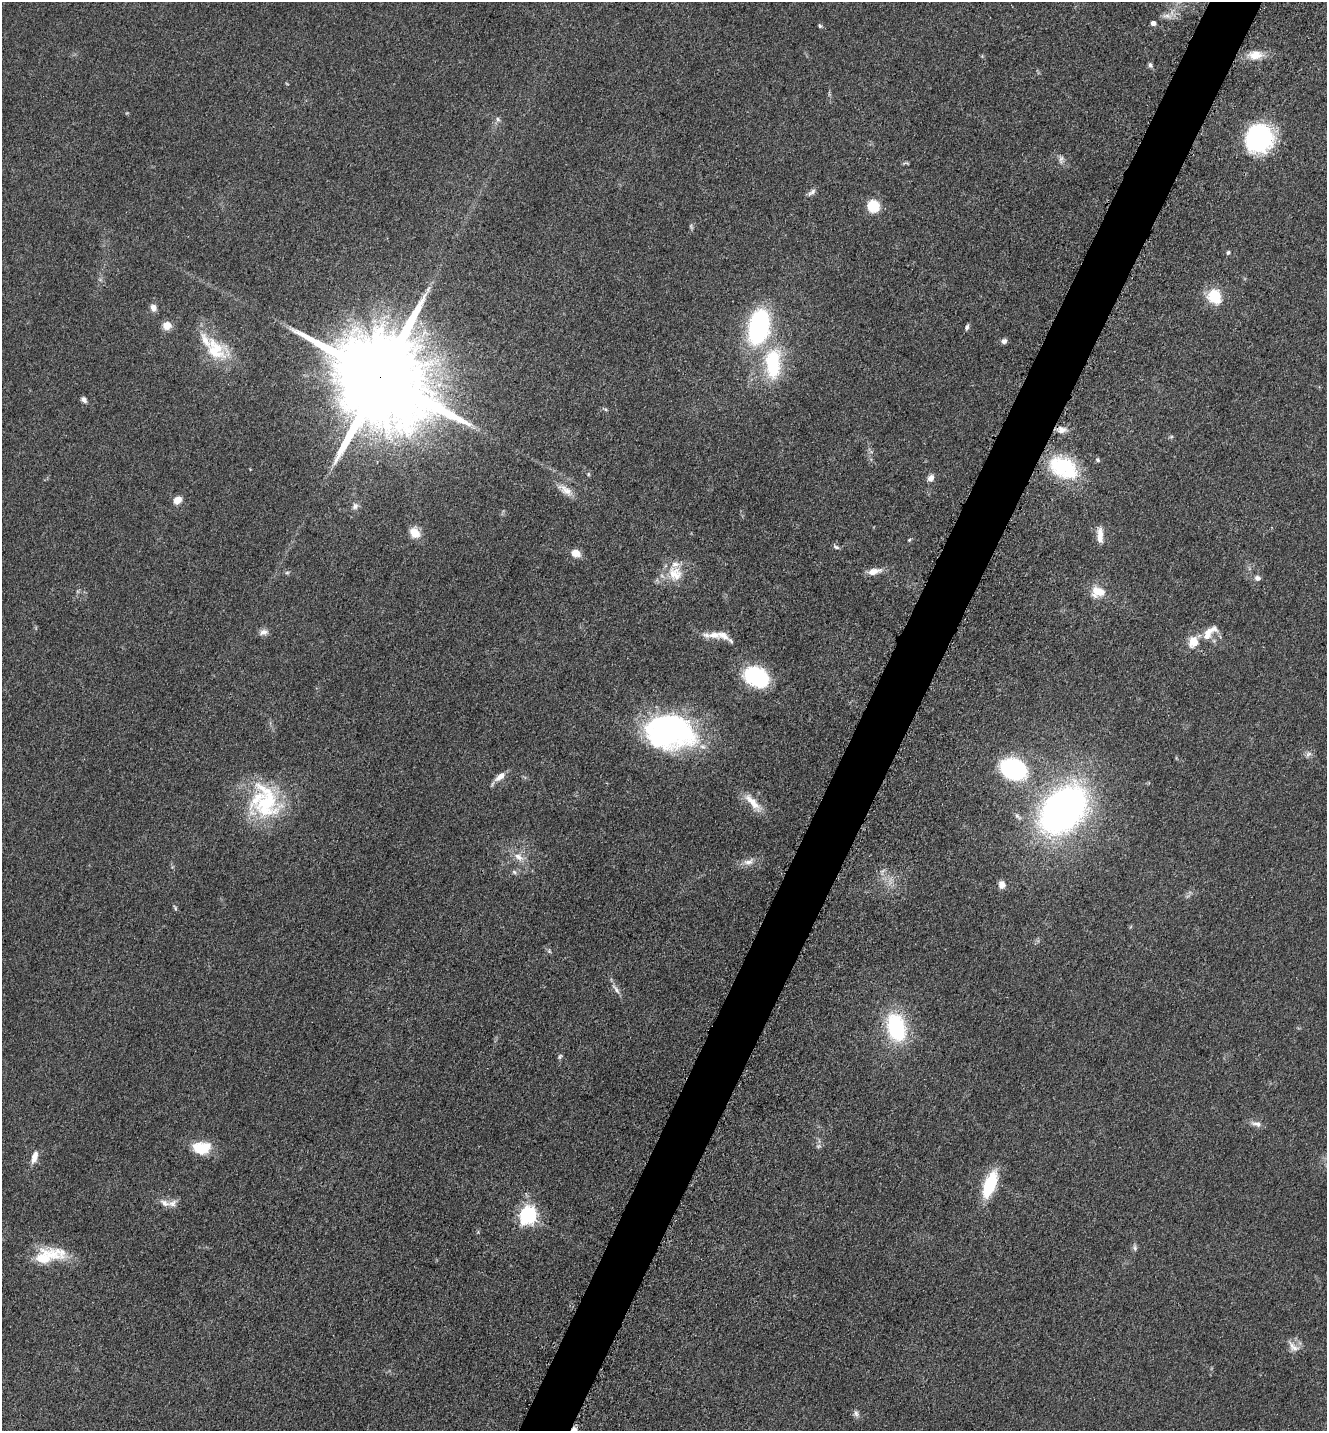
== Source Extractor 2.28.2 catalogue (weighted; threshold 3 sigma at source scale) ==
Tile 10 of 4 x 4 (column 2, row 3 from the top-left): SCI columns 1623-2947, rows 1471-2899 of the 5806 x 5775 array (HDU 1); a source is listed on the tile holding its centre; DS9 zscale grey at full resolution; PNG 1329 x 1433 px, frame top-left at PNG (2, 2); no overlay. Shown black and unused: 4% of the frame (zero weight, under 3 of 5 exposures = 4% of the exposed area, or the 3 px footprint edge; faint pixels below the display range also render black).
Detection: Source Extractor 2.28.2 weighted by HDU 2 'WHT'; one run over the whole footprint, this tile lists its part. Background 0.0636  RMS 0.006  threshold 0.0271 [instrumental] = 3 sigma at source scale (4.5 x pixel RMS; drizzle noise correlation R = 1.50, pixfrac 1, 0.05/0.05 arcsec/px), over >= 5 px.
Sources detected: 80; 6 inside a brighter listed object's ellipse — not listed separately; the other 74 listed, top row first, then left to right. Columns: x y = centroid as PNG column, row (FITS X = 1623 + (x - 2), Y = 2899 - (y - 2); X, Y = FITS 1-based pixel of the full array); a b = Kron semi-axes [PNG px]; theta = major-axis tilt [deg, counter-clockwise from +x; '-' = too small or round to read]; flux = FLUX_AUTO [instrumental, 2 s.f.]
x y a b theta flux
1167 16 17 6 -7 3.7
1153 23 4 4 - 2.9
820 26 6 4 -61 0.97
1255 55 21 12 3 9.2
1150 65 8 5 -79 1.4
498 119 7 5 -25 1.5
1259 138 28 26 45 73
1061 159 12 6 85 2.2
812 192 14 6 39 2.2
873 206 8 8 - 25
691 227 8 4 -67 1
1228 252 6 4 71 0.94
1215 296 17 14 -60 18
153 308 8 7 - 3.4
167 326 9 8 - 6.2
758 327 27 15 78 110
967 327 8 4 68 1.5
1004 341 6 6 - 2.3
215 350 35 25 -36 26
773 364 38 18 89 44
380 377 29 22 -35 17000
84 400 8 6 -44 2.1
605 409 6 4 -18 0.86
1062 430 14 9 12 4.4
1171 437 6 4 19 0.8
1098 460 6 5 - 1.1
1063 467 35 22 -28 44
588 474 5 5 - 0.84
931 478 9 7 53 3.2
566 490 23 10 -37 6.8
178 500 10 7 47 5.5
355 506 9 8 - 2.3
415 533 14 11 -50 7.4
1100 535 21 7 -87 5.8
909 540 5 4 - 0.71
836 547 9 5 -28 1.3
576 553 9 7 -22 6.9
874 571 17 7 13 5.6
287 573 6 4 2 0.97
675 573 23 19 -54 14
1257 578 8 7 - 2.2
1098 592 18 14 -1 11
263 632 12 7 18 3.1
1209 632 26 11 44 9.6
714 635 31 8 1 7.6
756 677 24 17 -25 53
670 731 47 33 -6 160
1308 754 10 6 44 2
1013 769 22 16 -26 78
500 777 17 8 37 4.9
266 802 51 34 -73 56
753 803 32 9 -48 9.4
1064 810 38 25 45 350
1018 816 13 6 -47 2.3
519 857 16 10 -39 6.3
748 862 14 9 14 4.6
514 872 7 5 -46 1.3
1002 884 10 8 -76 3.7
175 908 8 4 -59 0.95
549 951 6 4 -46 0.96
616 989 18 5 -53 2.9
896 1027 28 18 -74 55
560 1056 8 4 53 1
1257 1124 15 7 -13 3.3
818 1146 8 6 20 1.4
201 1148 24 16 0 16
34 1157 17 7 72 5.3
990 1185 21 9 69 43
165 1203 14 8 -32 4
528 1215 8 7 - 190
1135 1248 9 5 -81 1.6
49 1255 42 18 11 24
1293 1347 19 9 -42 4.9
856 1413 10 7 -61 2.2
Overlapping masked pixels (flux is a lower limit): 1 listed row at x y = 380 377